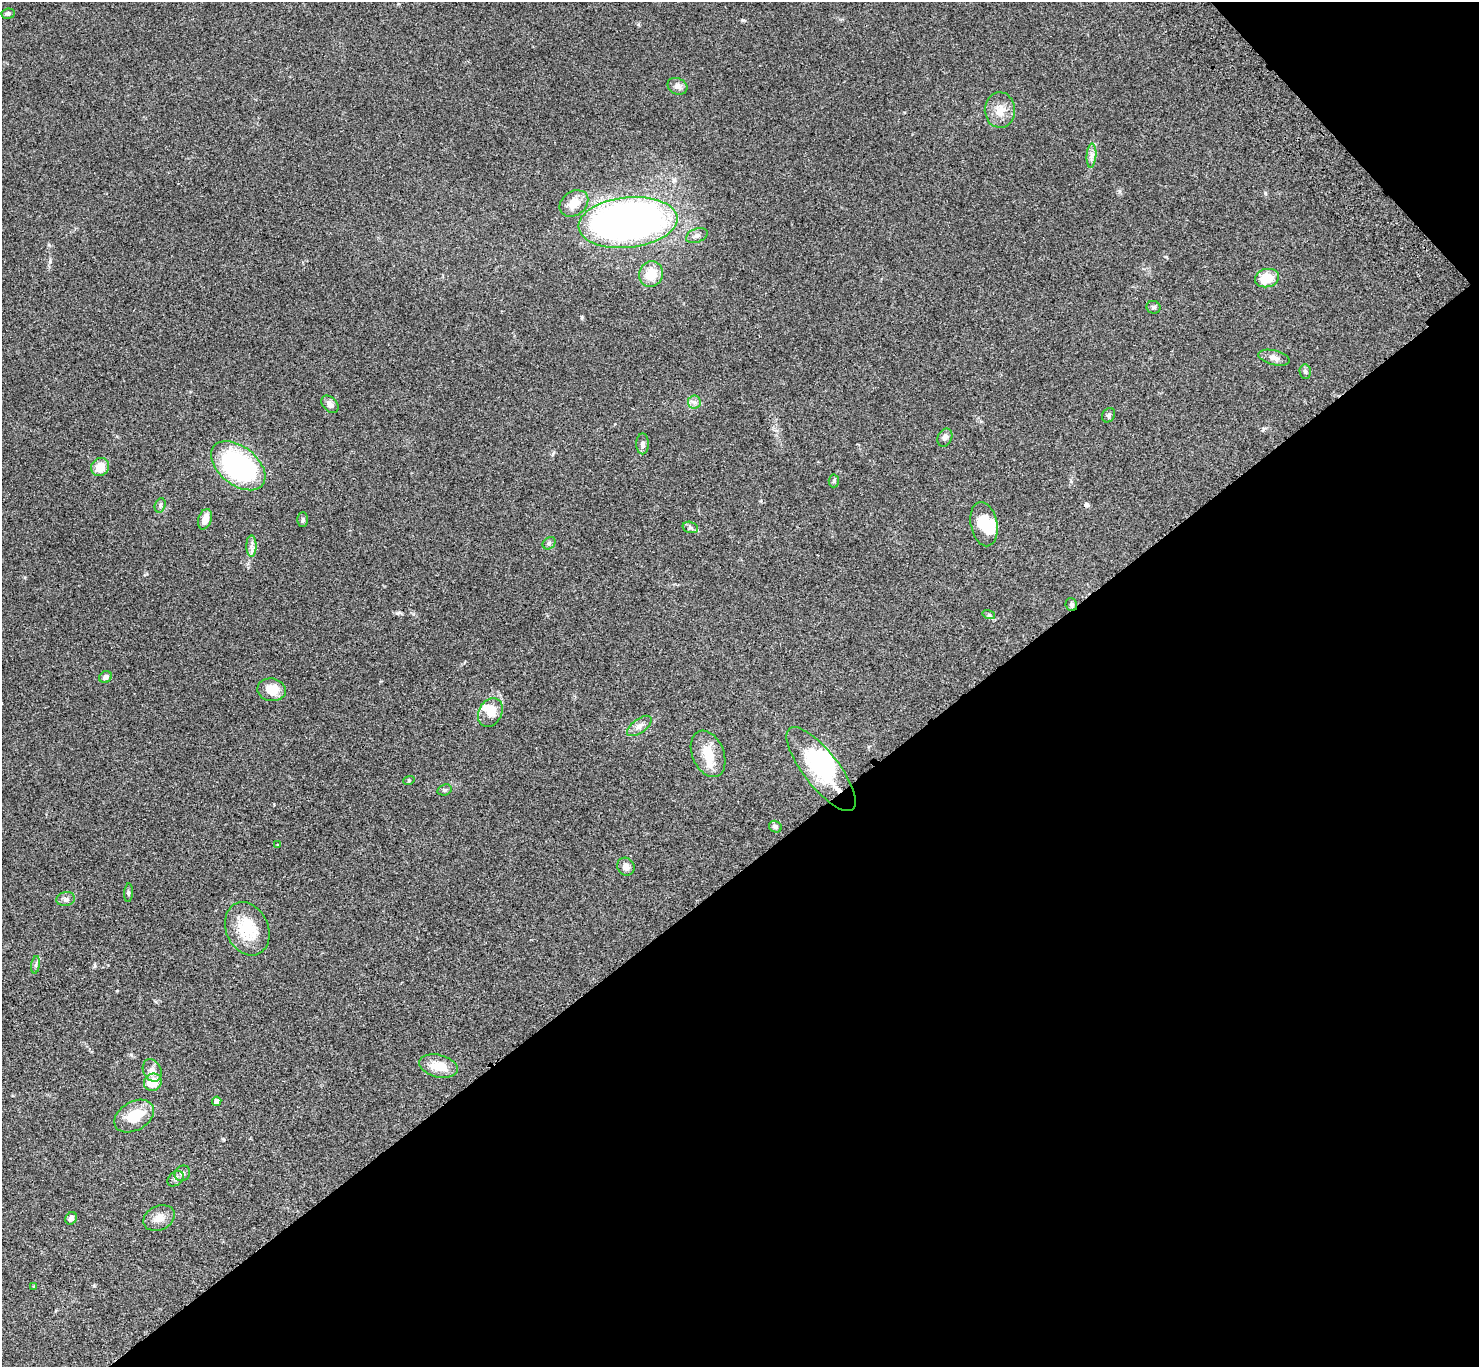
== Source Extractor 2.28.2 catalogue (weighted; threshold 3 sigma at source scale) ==
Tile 12 of 4 x 4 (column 4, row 3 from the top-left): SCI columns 4533-6009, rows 1750-3114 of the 6108 x 6089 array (HDU 1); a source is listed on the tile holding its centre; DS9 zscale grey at full resolution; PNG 1481 x 1369 px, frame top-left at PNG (2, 2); each listed source drawn as its Kron ellipse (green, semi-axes under 4 px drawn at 4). Shown black and unused: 39% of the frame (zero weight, under 3 of 4 exposures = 6% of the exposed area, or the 3 px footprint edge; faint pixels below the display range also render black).
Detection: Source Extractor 2.28.2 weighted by HDU 2 'WHT'; one run over the whole footprint, this tile lists its part. Background 0.0458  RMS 0.0051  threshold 0.0231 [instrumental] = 3 sigma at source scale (4.5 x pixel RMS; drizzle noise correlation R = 1.50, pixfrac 1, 0.05/0.05 arcsec/px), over >= 5 px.
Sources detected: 59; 4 inside a brighter object's white glare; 1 cosmic-ray / hot-pixel residue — neither listed nor drawn; the other 54 listed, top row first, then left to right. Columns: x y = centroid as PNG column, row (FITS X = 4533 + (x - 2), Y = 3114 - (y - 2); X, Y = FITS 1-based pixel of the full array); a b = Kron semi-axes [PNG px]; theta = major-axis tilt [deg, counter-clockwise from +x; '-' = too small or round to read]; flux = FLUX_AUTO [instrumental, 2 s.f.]
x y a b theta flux
8 14 7 5 9 0.95
677 86 10 8 -25 2.3
1000 110 18 15 -87 7
1091 156 12 5 85 2.1
574 203 15 12 36 6.5
628 222 49 25 6 320
697 236 11 7 21 2
651 274 13 11 66 10
1267 278 12 9 13 12
1153 307 7 6 - 0.98
1274 358 16 7 -14 2.8
1305 372 7 5 -86 1.1
694 402 7 6 - 1.7
330 404 10 7 -46 2.5
1109 415 7 6 - 1
945 438 9 7 66 1.9
643 444 10 6 90 1.8
238 466 31 19 -38 81
100 467 9 8 - 6.7
834 481 6 5 - 0.85
160 505 7 5 71 1.1
205 519 10 6 72 4.6
303 520 7 5 90 0.9
984 524 22 13 -79 12
690 527 8 5 -17 1.2
549 543 7 5 43 1
251 546 10 5 -89 2.2
1071 605 6 5 - 1
989 615 6 4 -17 0.75
105 677 7 5 28 1.9
272 690 14 11 -9 8.2
490 712 15 11 62 7
639 726 14 7 36 2.7
708 754 24 16 -67 11
821 769 51 17 -52 36
409 780 6 3 19 0.53
445 790 7 5 20 0.88
775 827 7 5 -30 1.2
278 845 4 3 - 0.46
626 867 9 8 - 2.5
128 893 9 4 86 0.73
66 899 9 7 10 1.7
247 929 27 21 -66 17
36 965 9 4 82 1.2
438 1066 20 11 -13 9.1
152 1070 11 9 -64 2.9
153 1082 9 8 - 9.9
217 1101 5 4 - 2.8
134 1116 21 14 30 14
182 1173 8 7 - 1.6
176 1179 9 6 41 1.5
71 1218 6 5 - 2
159 1218 16 12 26 5.1
33 1286 3 3 - 0.56
Overlapping masked pixels (flux is a lower limit): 1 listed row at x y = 1071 605
Unlisted compact peaks at least as high as the median listed source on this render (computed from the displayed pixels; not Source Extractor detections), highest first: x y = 743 20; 397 613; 50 261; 95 966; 1265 193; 1119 191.